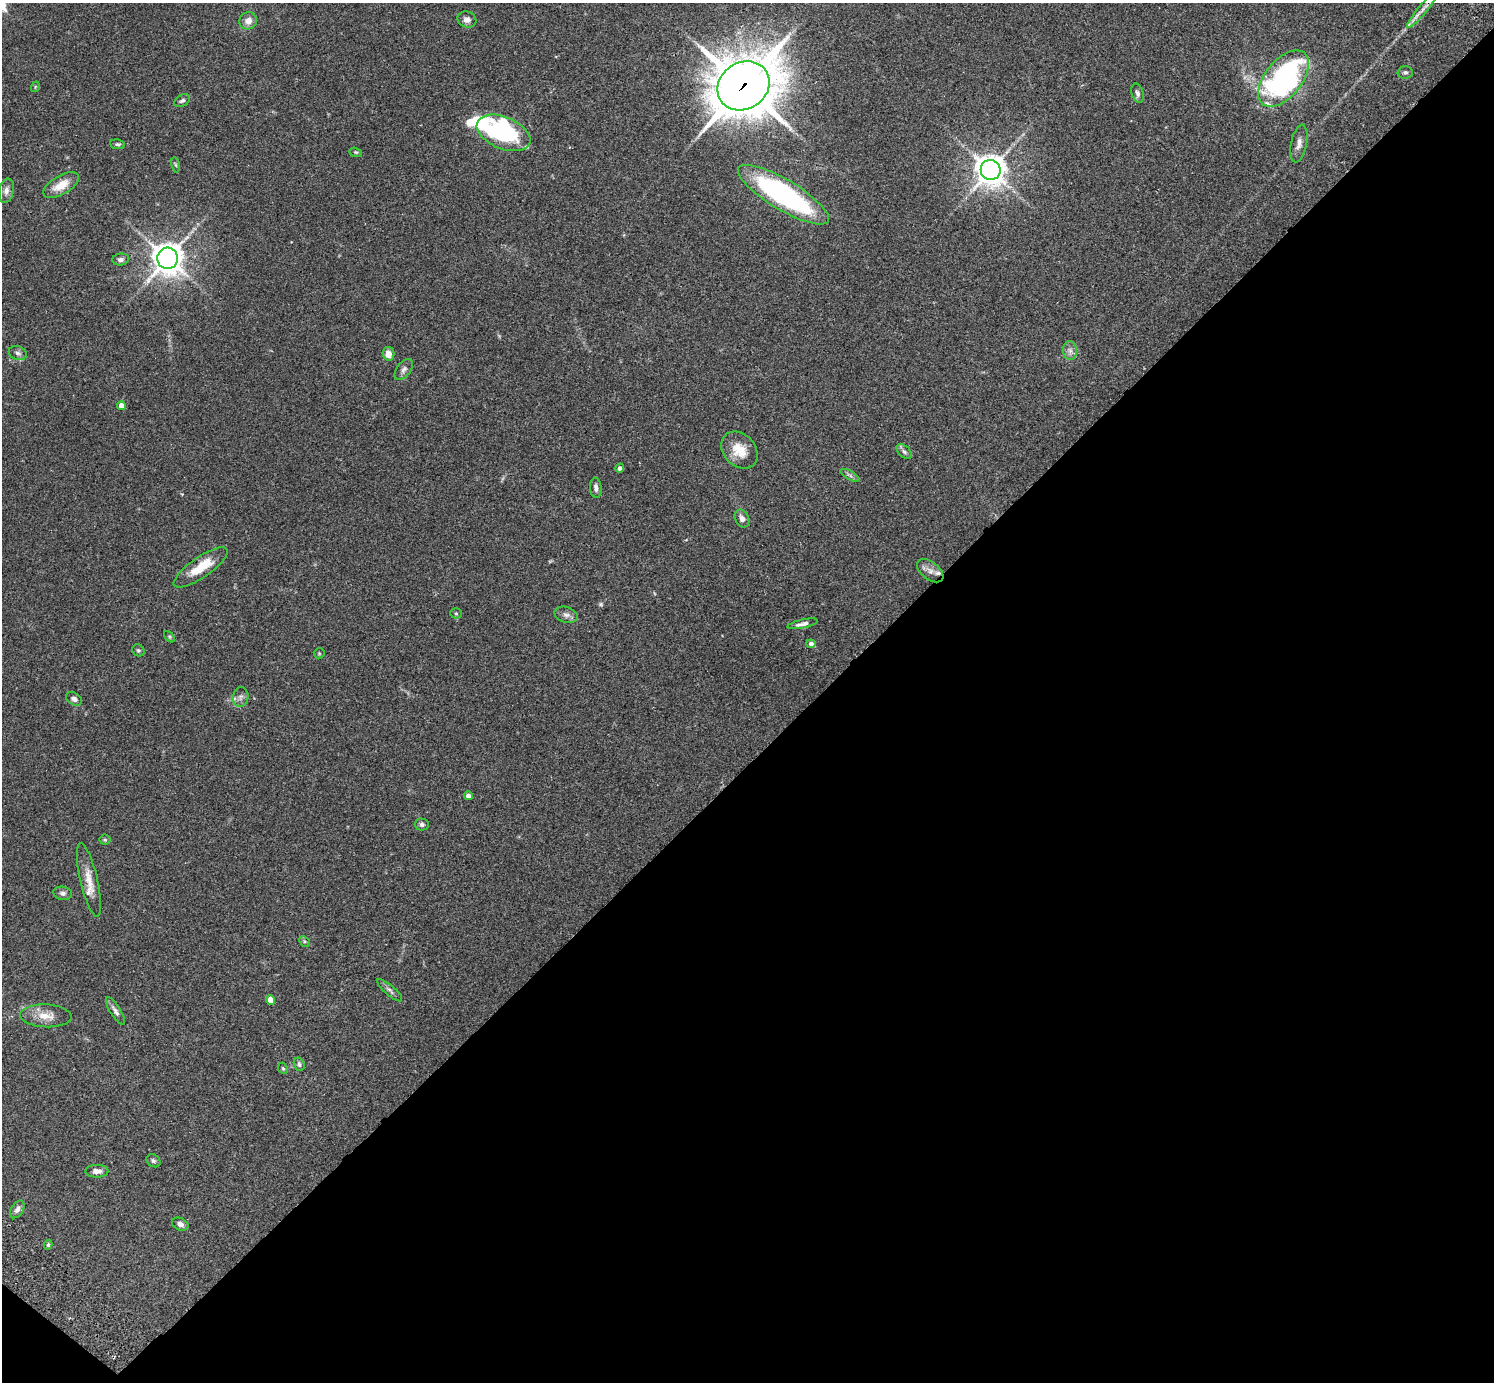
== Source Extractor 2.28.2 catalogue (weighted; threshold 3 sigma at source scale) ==
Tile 15 of 4 x 4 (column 3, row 4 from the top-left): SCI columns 3032-4523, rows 346-1725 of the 6059 x 6069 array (HDU 1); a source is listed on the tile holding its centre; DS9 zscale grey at full resolution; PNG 1496 x 1384 px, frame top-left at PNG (2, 3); each listed source drawn as its Kron ellipse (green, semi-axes under 4 px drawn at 4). Shown black and unused: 45% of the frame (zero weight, under 2 of 3 exposures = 3% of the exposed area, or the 3 px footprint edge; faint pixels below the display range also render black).
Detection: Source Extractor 2.28.2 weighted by HDU 2 'WHT'; one run over the whole footprint, this tile lists its part. Background 0.108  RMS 0.0064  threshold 0.0289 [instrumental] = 3 sigma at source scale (4.5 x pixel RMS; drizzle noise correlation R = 1.50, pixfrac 1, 0.05/0.05 arcsec/px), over >= 5 px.
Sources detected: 65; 1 too faint to see at this stretch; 1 inside a brighter object's white glare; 1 cosmic-ray / hot-pixel residue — neither listed nor drawn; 3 inside a brighter listed object's ellipse — not listed separately; the other 59 listed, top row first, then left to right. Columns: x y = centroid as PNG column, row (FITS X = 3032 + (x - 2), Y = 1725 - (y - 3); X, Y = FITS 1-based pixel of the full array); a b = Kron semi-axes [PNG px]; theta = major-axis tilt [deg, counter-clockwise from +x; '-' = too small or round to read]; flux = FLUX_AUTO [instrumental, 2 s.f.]
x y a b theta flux
1423 10 23 4 50 4.9
467 19 9 8 - 2.9
248 21 9 8 - 4
1405 72 7 6 - 1.6
1284 79 33 18 51 140
743 86 27 23 34 2900
35 87 5 3 - 0.51
1137 93 10 5 -74 1.8
182 101 9 5 31 1.6
504 133 28 16 -22 87
1299 143 19 8 79 4.3
118 144 7 4 -7 1.2
356 152 6 4 -19 0.77
175 165 8 4 -80 0.95
991 170 10 10 - 810
61 185 20 9 30 9.7
6 191 12 7 79 3
783 195 52 15 -31 120
168 258 10 10 - 820
121 259 8 6 7 1.9
1070 351 9 7 -88 2.6
18 353 9 7 -20 2
389 354 7 6 - 4.5
404 369 12 7 52 2.4
121 406 4 4 - 5.9
739 450 20 16 -47 12
904 452 9 5 -44 1.8
620 468 4 4 - 1.8
850 475 10 4 -30 1.4
596 488 10 6 -84 2.2
742 519 9 7 -65 2.8
201 567 32 10 35 16
930 571 15 8 -38 3.9
456 613 5 5 - 0.86
566 615 12 7 -18 2.8
803 624 15 4 12 2.8
169 637 7 4 -46 0.87
811 644 4 4 - 2.1
138 650 6 5 - 1.2
319 653 5 5 - 0.74
241 697 10 8 80 2.7
74 699 8 6 -30 2.4
468 796 4 4 - 3.4
422 824 7 6 - 1.5
105 840 5 5 - 0.79
89 880 38 8 -77 9.5
63 893 9 6 -8 1.8
304 941 6 4 -46 0.86
390 990 16 5 -41 2.2
271 1000 4 4 - 10
115 1011 16 5 -58 2.6
46 1016 26 11 -2 8.8
299 1064 7 5 -72 1.3
283 1068 6 4 -67 0.84
153 1161 7 6 - 1.4
97 1171 11 6 1 3.5
17 1209 10 6 58 2.4
180 1224 8 6 -25 2.4
48 1245 5 3 - 0.92
Overlapping masked pixels (flux is a lower limit): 1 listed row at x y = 743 86